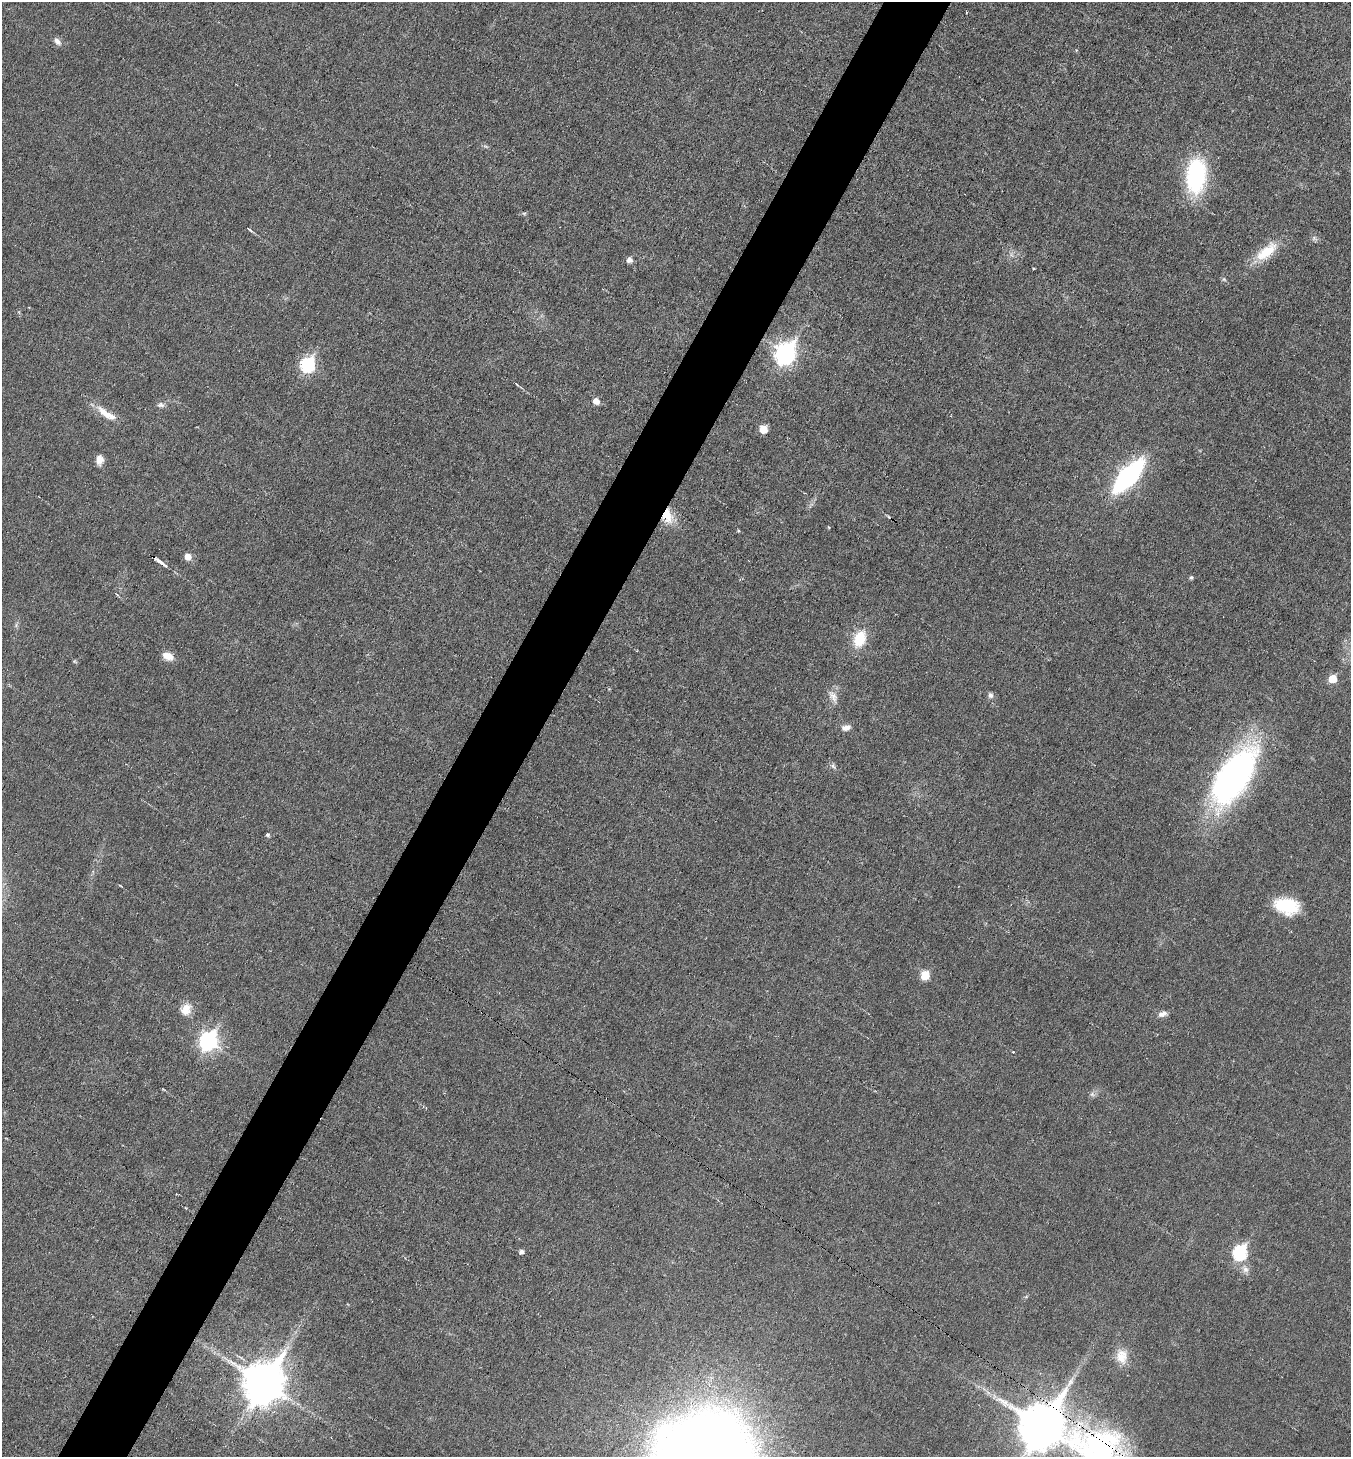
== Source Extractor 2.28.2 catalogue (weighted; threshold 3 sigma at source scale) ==
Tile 7 of 4 x 4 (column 3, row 2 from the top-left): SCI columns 2845-4193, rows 2913-4367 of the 5830 x 5822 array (HDU 1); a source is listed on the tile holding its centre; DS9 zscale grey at full resolution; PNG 1353 x 1459 px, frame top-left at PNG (2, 2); no overlay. Shown black and unused: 5% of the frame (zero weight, under 3 of 6 exposures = <1% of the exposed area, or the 3 px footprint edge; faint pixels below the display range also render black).
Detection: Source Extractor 2.28.2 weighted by HDU 2 'WHT'; one run over the whole footprint, this tile lists its part. Background 0.0178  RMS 0.0036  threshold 0.0147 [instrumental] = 3 sigma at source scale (4.09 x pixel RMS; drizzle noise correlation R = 1.36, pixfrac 0.8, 0.05/0.05 arcsec/px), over >= 5 px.
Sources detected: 54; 1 too faint to see at this stretch — not listed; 1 inside a brighter listed object's ellipse — not listed separately; the other 52 listed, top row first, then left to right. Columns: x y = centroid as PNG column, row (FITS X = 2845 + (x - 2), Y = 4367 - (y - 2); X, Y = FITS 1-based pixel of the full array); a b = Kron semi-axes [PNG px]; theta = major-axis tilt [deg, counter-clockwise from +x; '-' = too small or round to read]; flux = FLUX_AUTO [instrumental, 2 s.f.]
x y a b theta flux
57 41 11 7 -47 1.7
486 146 9 3 -21 0.53
1196 176 30 17 85 47
524 213 6 4 0 0.51
250 230 10 3 -40 0.65
1314 238 10 6 -38 0.98
1266 252 35 15 39 10
629 260 5 5 - 2
1033 268 4 2 - 0.29
1224 279 6 5 - 0.58
786 354 10 8 60 160
307 364 8 7 - 47
517 384 7 2 -49 0.38
596 401 6 6 - 2.9
161 405 10 7 -4 1.2
106 414 29 8 -32 5.8
764 429 6 5 - 7.4
99 460 10 7 86 2.8
1129 476 27 11 48 81
667 516 20 14 -77 7.3
829 527 4 4 - 0.32
738 531 4 4 - 0.34
188 557 6 6 - 3.3
159 561 16 4 -35 2.3
1191 578 4 4 - 0.71
117 594 6 2 -45 0.35
16 625 6 5 - 0.65
859 639 20 13 69 11
168 656 12 8 -25 3.9
74 661 5 5 - 0.44
1332 679 6 5 - 8.6
991 695 7 6 - 1.3
833 696 19 10 -61 2.8
846 728 12 7 12 1.9
833 766 9 5 -39 0.96
1234 777 66 29 58 120
268 835 5 4 - 0.69
120 885 5 3 - 0.36
1287 906 26 16 -11 16
925 975 6 5 - 12
186 1009 16 14 60 4.4
1163 1014 12 7 14 2
208 1041 9 8 - 94
163 1089 5 3 - 0.34
1092 1094 8 6 -27 1
521 1252 5 5 - 1.4
1240 1252 8 7 - 45
1245 1269 12 9 -46 2.3
1122 1356 21 15 -86 5.5
264 1383 14 12 61 1200
1042 1426 15 12 59 1500
1096 1448 137 64 -29 120
Overlapping masked pixels (flux is a lower limit): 3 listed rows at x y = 667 516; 1042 1426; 1096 1448
Isophote crosses this tile's border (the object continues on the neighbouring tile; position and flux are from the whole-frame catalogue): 1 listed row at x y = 1096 1448